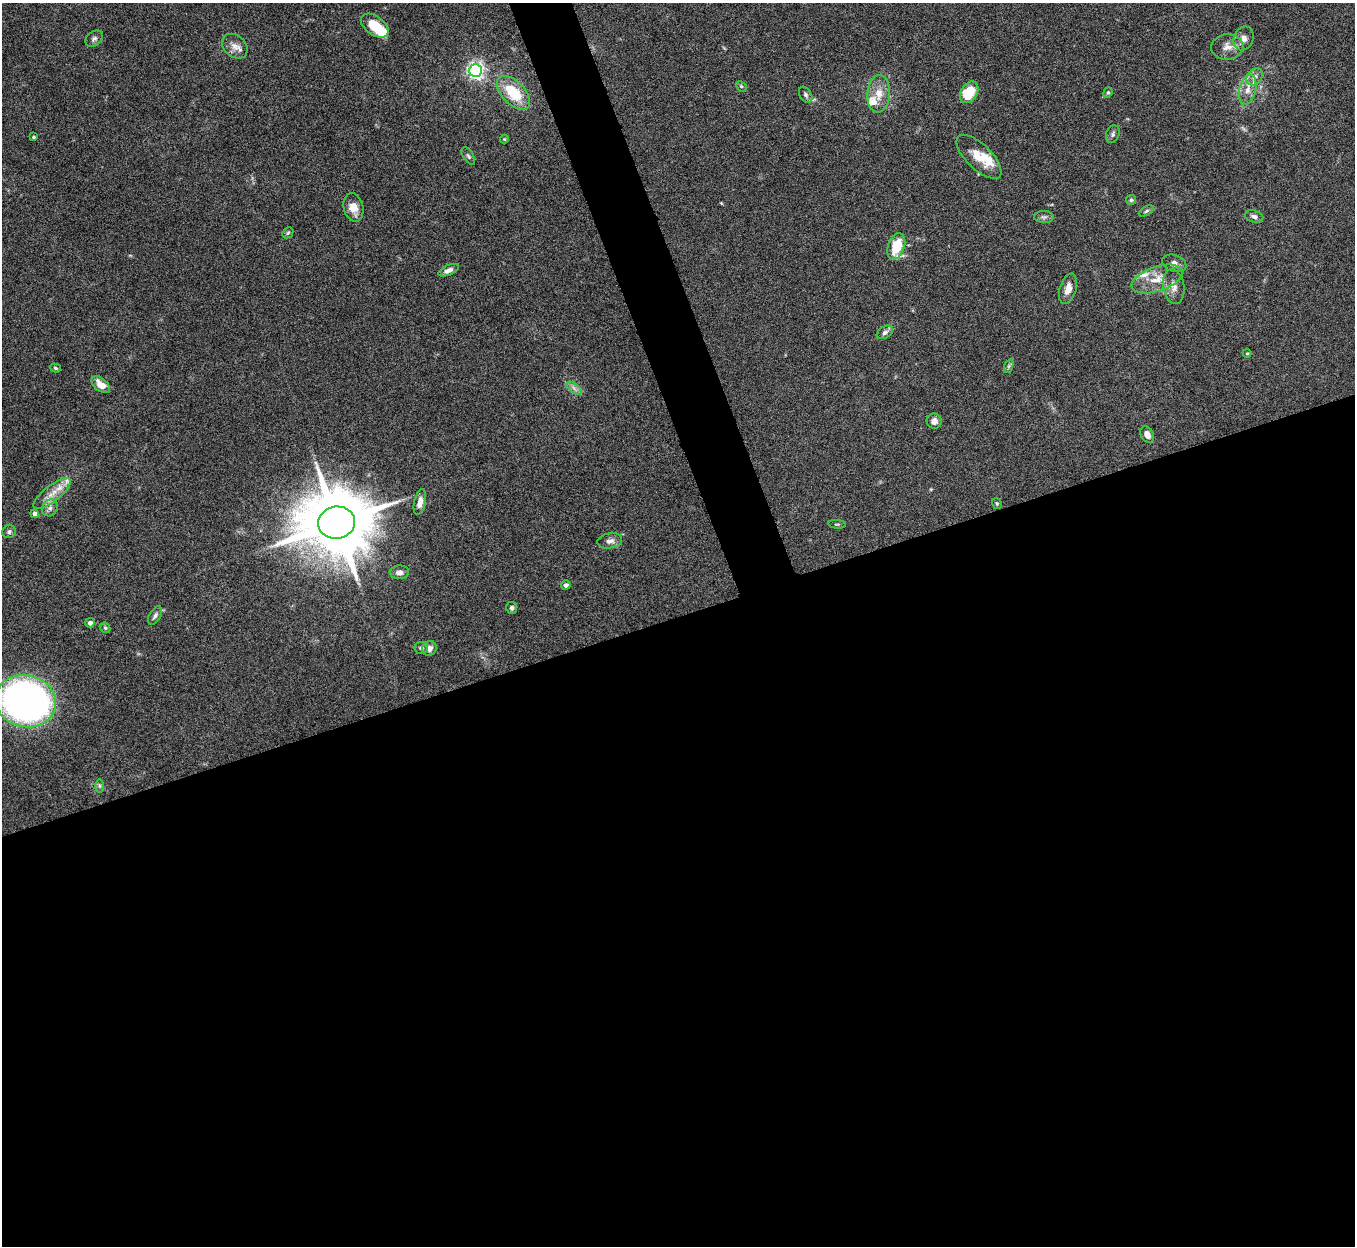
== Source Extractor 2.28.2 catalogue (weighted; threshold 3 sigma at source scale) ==
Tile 15 of 4 x 4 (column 3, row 4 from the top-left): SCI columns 2710-4062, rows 151-1394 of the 5420 x 5405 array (HDU 1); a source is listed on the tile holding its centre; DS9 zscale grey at full resolution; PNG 1357 x 1248 px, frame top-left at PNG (2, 3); each listed source drawn as its Kron ellipse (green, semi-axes under 4 px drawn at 4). Shown black and unused: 53% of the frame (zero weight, under 5 of 10 exposures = <1% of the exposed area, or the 3 px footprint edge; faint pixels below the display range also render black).
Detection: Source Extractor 2.28.2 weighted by HDU 2 'WHT'; one run over the whole footprint, this tile lists its part. Background 0.142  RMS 0.0056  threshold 0.023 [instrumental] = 3 sigma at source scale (4.09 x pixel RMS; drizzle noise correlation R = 1.36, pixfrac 0.8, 0.05/0.05 arcsec/px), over >= 5 px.
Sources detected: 63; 1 inside a brighter object's white glare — neither listed nor drawn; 4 inside a brighter listed object's ellipse — not listed separately; the other 58 listed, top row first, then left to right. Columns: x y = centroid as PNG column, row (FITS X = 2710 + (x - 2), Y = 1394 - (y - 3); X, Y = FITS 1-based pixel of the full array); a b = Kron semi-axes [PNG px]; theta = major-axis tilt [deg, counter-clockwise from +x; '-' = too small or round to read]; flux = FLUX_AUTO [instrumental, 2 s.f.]
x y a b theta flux
375 26 16 9 -37 14
1243 38 12 9 69 3.4
94 39 10 7 39 1.6
235 46 14 10 -41 4.3
1227 47 16 12 6 5.1
476 70 6 6 - 180
1255 77 9 7 50 2.6
741 86 6 4 -46 0.73
1248 90 15 8 75 4.7
969 92 12 8 58 14
513 93 21 11 -46 19
1108 93 5 4 - 0.78
879 94 19 11 86 7
806 95 9 6 -58 1.4
1113 134 9 6 69 1.4
34 137 3 3 - 0.7
504 139 4 4 - 0.46
468 156 10 5 -58 1.2
979 157 29 12 -44 11
1131 200 5 5 - 0.83
353 207 14 9 -76 6
1146 211 8 4 28 1
1254 216 9 6 -16 1.8
1044 217 10 6 -2 1.5
288 233 6 4 45 0.68
896 246 14 8 71 15
1174 263 12 8 -19 2.6
449 270 11 5 24 2.5
1157 279 26 12 18 9.6
1174 287 18 10 -80 4.3
1068 289 16 8 73 4.6
885 332 9 5 33 1.7
1247 353 4 4 - 0.57
1009 366 7 4 71 0.94
55 368 5 4 - 0.81
101 385 11 6 -40 6.1
574 388 9 4 -38 1.7
934 421 7 7 - 2.9
1147 434 8 6 -61 3.3
52 494 23 8 38 7.2
420 502 13 5 78 3.7
997 504 6 4 -54 0.61
50 508 9 7 56 2.4
35 514 4 4 - 2.5
337 523 18 16 7 5700
837 524 9 3 -4 0.62
9 532 7 6 - 1.4
610 541 12 7 9 2.6
399 572 9 7 4 2.5
566 585 5 4 - 1.4
512 608 6 5 - 1.4
155 615 10 5 59 1.6
90 623 5 4 - 1.9
105 628 6 5 - 0.81
421 648 7 6 - 1.5
429 648 7 7 - 3
26 701 31 26 -15 240
99 786 6 4 -90 0.92
Isophote crosses this tile's border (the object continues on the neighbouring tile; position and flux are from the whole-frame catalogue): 1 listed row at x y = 26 701